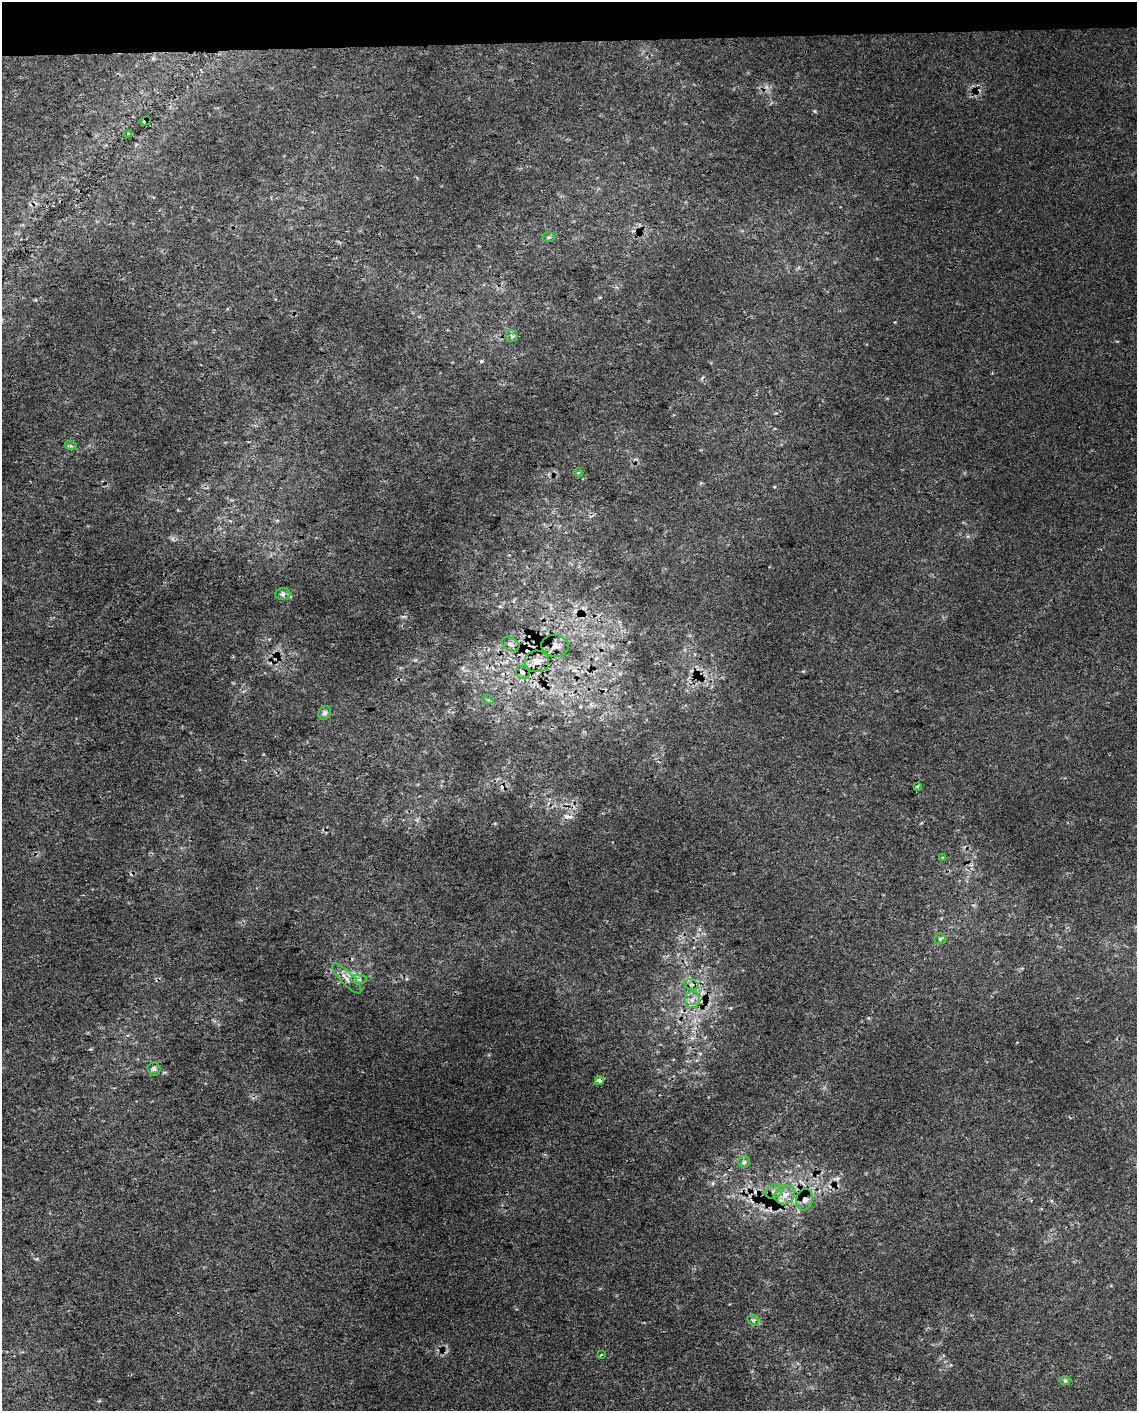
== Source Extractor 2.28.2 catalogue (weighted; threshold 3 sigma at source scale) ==
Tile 3 of 4 x 3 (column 3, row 1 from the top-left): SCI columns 2310-3444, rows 2827-4235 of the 4618 x 4284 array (HDU 1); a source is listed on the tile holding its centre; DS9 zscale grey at full resolution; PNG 1139 x 1413 px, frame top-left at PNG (2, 2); each listed source drawn as its Kron ellipse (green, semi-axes under 4 px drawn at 4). Shown black and unused: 3% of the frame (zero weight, under 2 of 3 exposures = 3% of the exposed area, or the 3 px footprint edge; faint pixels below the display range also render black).
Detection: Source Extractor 2.28.2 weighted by HDU 2 'WHT'; one run over the whole footprint, this tile lists its part. Background 0.0111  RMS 0.0076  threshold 0.034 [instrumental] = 3 sigma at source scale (4.5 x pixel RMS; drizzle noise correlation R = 1.50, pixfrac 1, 0.0396/0.0396 arcsec/px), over >= 5 px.
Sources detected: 34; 5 cosmic-ray / hot-pixel residue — neither listed nor drawn; the other 29 listed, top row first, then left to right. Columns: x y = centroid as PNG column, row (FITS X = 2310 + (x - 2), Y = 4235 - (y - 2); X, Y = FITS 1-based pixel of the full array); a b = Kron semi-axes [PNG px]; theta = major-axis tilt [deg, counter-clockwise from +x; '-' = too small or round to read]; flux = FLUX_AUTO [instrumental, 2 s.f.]
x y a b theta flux
145 121 6 4 28 45
128 134 4 3 - 0.84
549 237 6 5 - 1.3
512 336 6 6 - 1.7
71 446 6 4 -17 1.3
578 472 4 3 - 0.9
283 594 7 6 - 2.8
511 644 9 6 -29 2.8
555 646 14 10 -6 5.4
537 661 12 11 - 7.8
523 672 7 6 - 2.7
488 700 6 3 -17 0.91
324 713 7 6 - 2.5
918 786 3 3 - 1.8
943 858 4 4 - 0.86
940 939 6 5 - 1.2
347 978 20 6 -46 5.4
359 979 8 4 -1 1.7
691 985 7 5 -16 2.6
692 1000 8 7 - 4
154 1069 6 6 - 1.7
599 1081 4 3 - 7
744 1162 6 5 - 2.4
774 1192 8 7 - 3.2
785 1195 10 9 - 6.6
805 1199 11 8 80 4.3
753 1320 6 5 - 1.5
601 1355 3 3 - 1.4
1065 1381 6 4 0 1.1
Overlapping masked pixels (flux is a lower limit): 6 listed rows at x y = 145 121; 283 594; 691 985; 692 1000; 599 1081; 805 1199